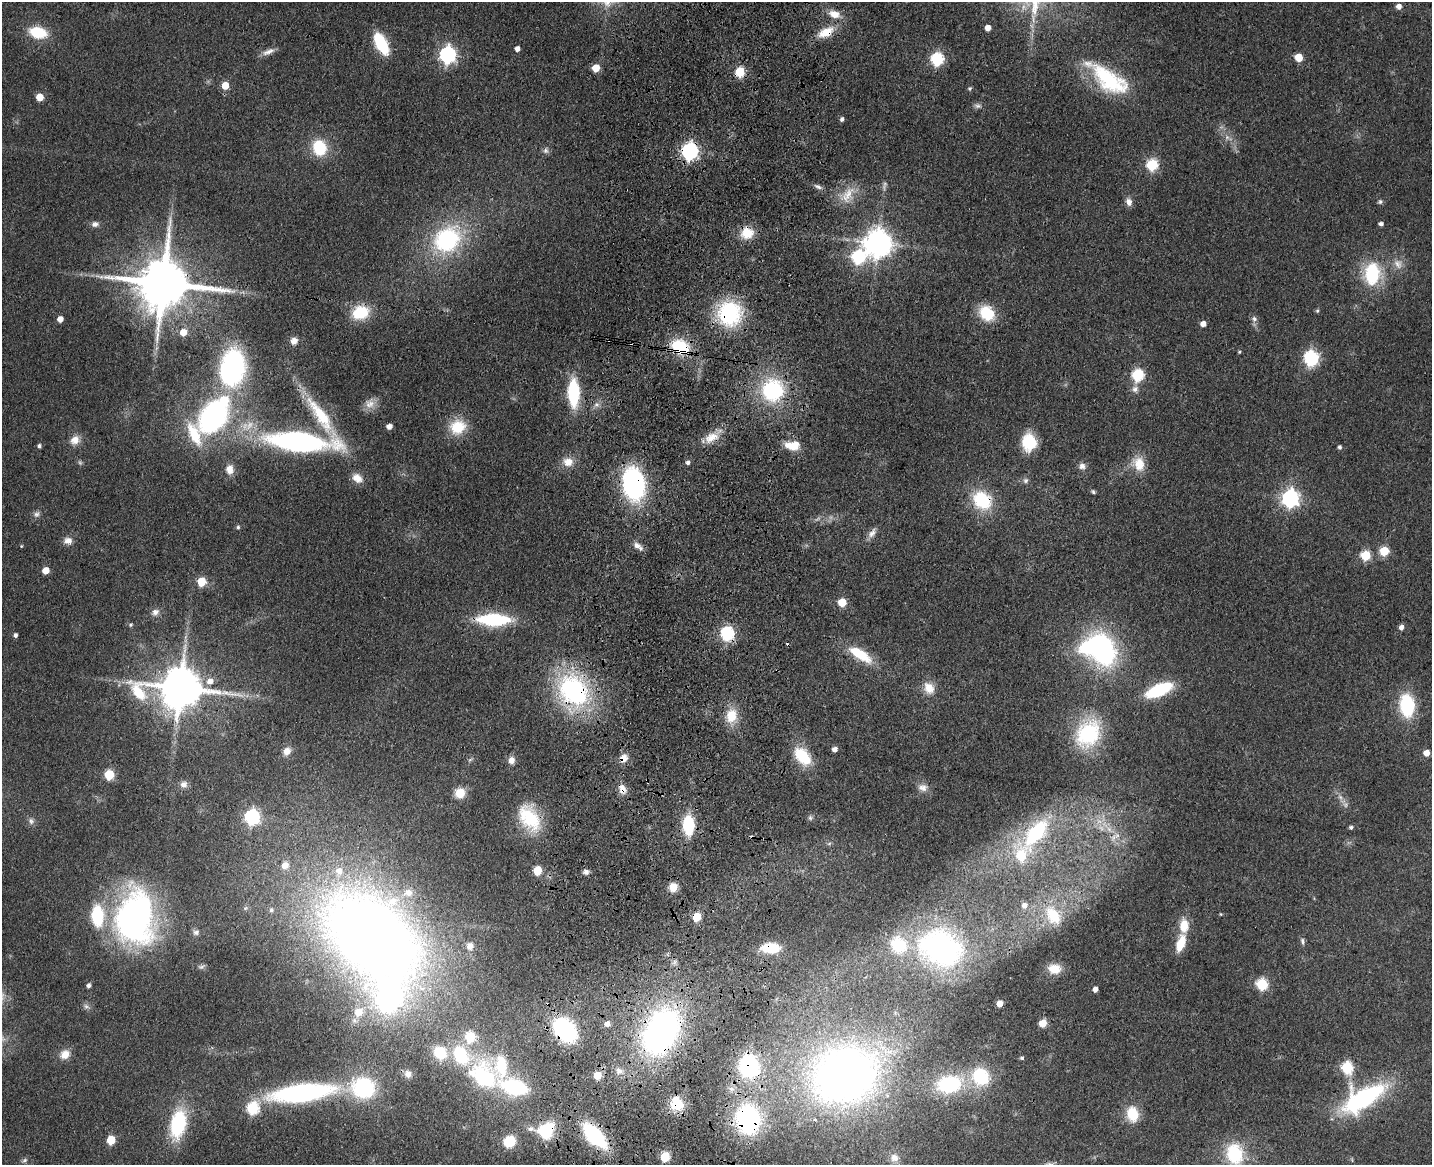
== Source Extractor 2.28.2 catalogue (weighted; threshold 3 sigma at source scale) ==
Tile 5 of 3 x 4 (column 2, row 2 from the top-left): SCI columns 1764-3193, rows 2343-3505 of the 4844 x 4684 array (HDU 1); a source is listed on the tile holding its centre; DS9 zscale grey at full resolution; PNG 1434 x 1167 px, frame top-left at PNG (2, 2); no overlay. Shown black and unused: <1% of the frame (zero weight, under 3 of 4 exposures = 6% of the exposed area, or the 3 px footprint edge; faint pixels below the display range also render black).
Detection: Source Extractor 2.28.2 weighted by HDU 2 'WHT'; one run over the whole footprint, this tile lists its part. Background 0.0658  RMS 0.0061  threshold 0.0276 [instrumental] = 3 sigma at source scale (4.5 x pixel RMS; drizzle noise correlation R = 1.50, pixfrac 1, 0.05/0.05 arcsec/px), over >= 5 px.
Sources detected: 209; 3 too faint to see at this stretch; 4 inside a brighter object's white glare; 4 cosmic-ray / hot-pixel residue — not listed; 13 inside a brighter listed object's ellipse — not listed separately; the other 185 listed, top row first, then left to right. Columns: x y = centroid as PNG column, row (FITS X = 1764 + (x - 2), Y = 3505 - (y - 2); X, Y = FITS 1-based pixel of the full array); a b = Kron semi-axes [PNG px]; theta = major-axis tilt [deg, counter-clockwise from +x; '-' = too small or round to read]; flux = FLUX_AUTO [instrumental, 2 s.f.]
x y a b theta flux
1399 6 5 5 - 4.4
834 14 15 10 -16 7
988 28 5 4 - 6.2
38 32 13 9 -13 29
826 32 19 10 26 13
381 44 17 8 -63 44
517 49 5 4 - 3.5
268 52 18 7 23 4.1
447 55 7 7 - 200
1299 57 5 5 - 18
937 59 6 6 - 87
596 68 5 5 - 15
740 72 6 5 - 38
1108 79 55 22 -36 53
225 85 5 5 - 14
970 88 5 5 - 1.1
40 97 5 5 - 14
978 106 10 7 -9 2.1
842 119 5 4 - 1.9
1227 137 7 6 - 2.2
319 148 17 14 -75 24
546 151 8 7 - 2
690 151 7 7 - 220
1152 165 6 6 - 60
885 183 7 5 -21 1.4
818 186 11 5 -27 2.2
847 195 28 14 55 12
1129 202 10 8 -73 3.5
1380 202 6 6 - 1.4
95 224 10 7 5 2.7
1381 224 4 4 - 2.1
747 233 14 14 - 13
447 239 30 24 40 76
878 243 9 9 - 900
858 257 8 7 - 85
1398 264 15 11 -58 5.9
1372 274 23 17 84 39
163 283 16 14 -4 4500
1317 311 5 5 - 0.92
360 312 18 14 18 24
729 313 21 19 -84 74
987 313 14 12 -48 27
60 319 5 4 - 6.2
1254 319 8 7 - 2.3
1203 324 5 4 - 4.9
183 332 5 5 - 9.5
294 341 9 8 - 4
680 347 16 11 -21 37
1239 352 4 4 - 0.78
1310 358 7 7 - 100
233 365 25 19 -74 110
1138 375 7 6 - 66
1135 389 9 9 - 3.1
773 390 22 21 - 60
573 393 19 8 -89 61
370 404 14 13 - 6.2
321 415 66 15 -55 39
213 416 33 23 54 120
389 426 5 4 - 4.4
458 427 18 16 25 20
711 437 20 12 24 9.4
75 440 13 12 - 6.2
299 441 57 16 -5 190
1029 442 16 14 -86 24
793 445 16 9 3 12
39 446 4 4 - 1.6
1340 447 4 4 - 1.7
568 462 14 12 1 7.5
688 463 5 4 - 1.9
1139 464 19 14 -70 12
1082 466 9 8 - 3
230 469 11 9 -87 6.1
357 478 14 10 -34 6.3
1025 480 8 7 - 1.9
633 484 25 17 -82 120
1093 492 6 4 -38 1.2
1290 498 7 7 - 260
982 500 19 16 -43 35
36 514 10 8 46 2.4
238 527 5 4 - 1.1
872 533 14 8 57 3.8
68 541 11 9 1 4
21 546 4 4 - 0.59
638 546 15 6 -35 3.8
1384 551 5 5 - 32
1366 555 6 5 - 36
45 570 5 5 - 11
201 582 5 5 - 29
842 602 5 5 - 17
155 612 11 9 36 3.4
493 620 28 10 -1 57
131 625 5 5 - 1.1
1401 627 5 4 - 3.4
727 633 6 6 - 120
15 635 4 4 - 2
1103 649 29 19 -71 120
860 654 28 10 -32 23
210 681 7 7 - 5.4
180 688 16 11 2 2700
929 688 15 12 -56 8.8
1159 690 22 10 23 47
573 691 31 24 -48 110
1407 705 21 13 -84 43
732 716 19 14 79 13
1088 733 29 22 59 61
835 749 5 4 - 3.6
287 751 10 9 - 4.9
1426 753 5 5 - 5.7
802 756 23 14 -48 23
623 758 11 9 57 6
511 760 9 8 - 3.9
109 775 6 5 - 38
184 784 9 9 - 3.5
923 787 14 10 -10 4.6
622 789 14 9 -66 5.7
460 793 9 9 - 12
1345 805 7 6 - 2.1
252 817 7 6 - 150
529 818 33 20 -61 35
810 818 7 6 - 1.4
31 821 10 7 -48 2.3
688 825 16 9 -88 35
1351 827 4 4 - 1.5
1109 829 16 7 -43 7.4
1036 832 38 17 49 65
829 844 6 4 20 0.95
285 865 10 8 62 5.2
537 870 6 5 - 24
586 872 7 6 - 2.1
673 887 10 9 - 7.3
1024 905 6 5 - 3.7
271 910 6 5 - 1.3
1053 916 24 15 -57 20
697 917 5 5 - 21
135 918 57 40 87 210
1184 926 16 10 89 11
196 932 9 8 - 2.4
372 937 108 68 -42 760
1302 941 9 5 -72 1.8
1181 943 18 8 72 15
470 946 8 8 - 3.5
771 948 16 9 1 22
941 948 46 35 -23 150
1054 969 15 11 -6 11
1262 984 6 6 - 63
88 985 4 4 - 2.1
1095 989 5 5 - 3.6
999 1003 5 4 - 7.5
86 1006 9 5 -29 1.9
358 1012 8 7 - 11
1043 1023 5 5 - 13
607 1024 5 5 - 4.1
565 1030 18 13 -49 82
661 1032 39 26 63 230
470 1037 6 6 - 42
440 1053 17 14 -38 18
65 1054 13 11 34 6.4
1022 1058 5 4 - 1.3
749 1066 20 17 -78 70
1347 1068 6 6 - 61
619 1071 9 8 - 3.2
408 1074 10 9 - 3.6
597 1075 5 5 - 15
483 1076 43 33 -50 71
845 1076 68 57 16 410
981 1077 18 16 -48 36
949 1084 22 16 10 60
363 1088 21 18 -12 64
731 1089 8 6 -20 2.7
302 1093 59 16 7 130
1363 1098 39 17 30 110
677 1105 15 11 8 16
253 1108 6 6 - 76
1132 1114 16 12 -81 17
748 1119 24 19 -79 110
178 1124 29 15 79 50
546 1131 21 16 51 28
594 1136 22 11 -46 75
111 1140 6 5 - 25
509 1141 10 9 - 20
1235 1154 21 17 -77 36
665 1157 6 5 - 36
894 1158 12 11 - 4.5
24 1160 8 5 27 1.4
1049 1164 12 6 10 2.4
Overlapping masked pixels (flux is a lower limit): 25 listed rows (the first 20) at x y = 826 32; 740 72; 1108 79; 690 151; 747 233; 163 283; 729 313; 680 347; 573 393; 711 437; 633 484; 982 500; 727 633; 573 691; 623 758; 622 789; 697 917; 771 948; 565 1030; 661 1032
Isophote crosses this tile's border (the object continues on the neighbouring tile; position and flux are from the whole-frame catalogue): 1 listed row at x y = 1049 1164